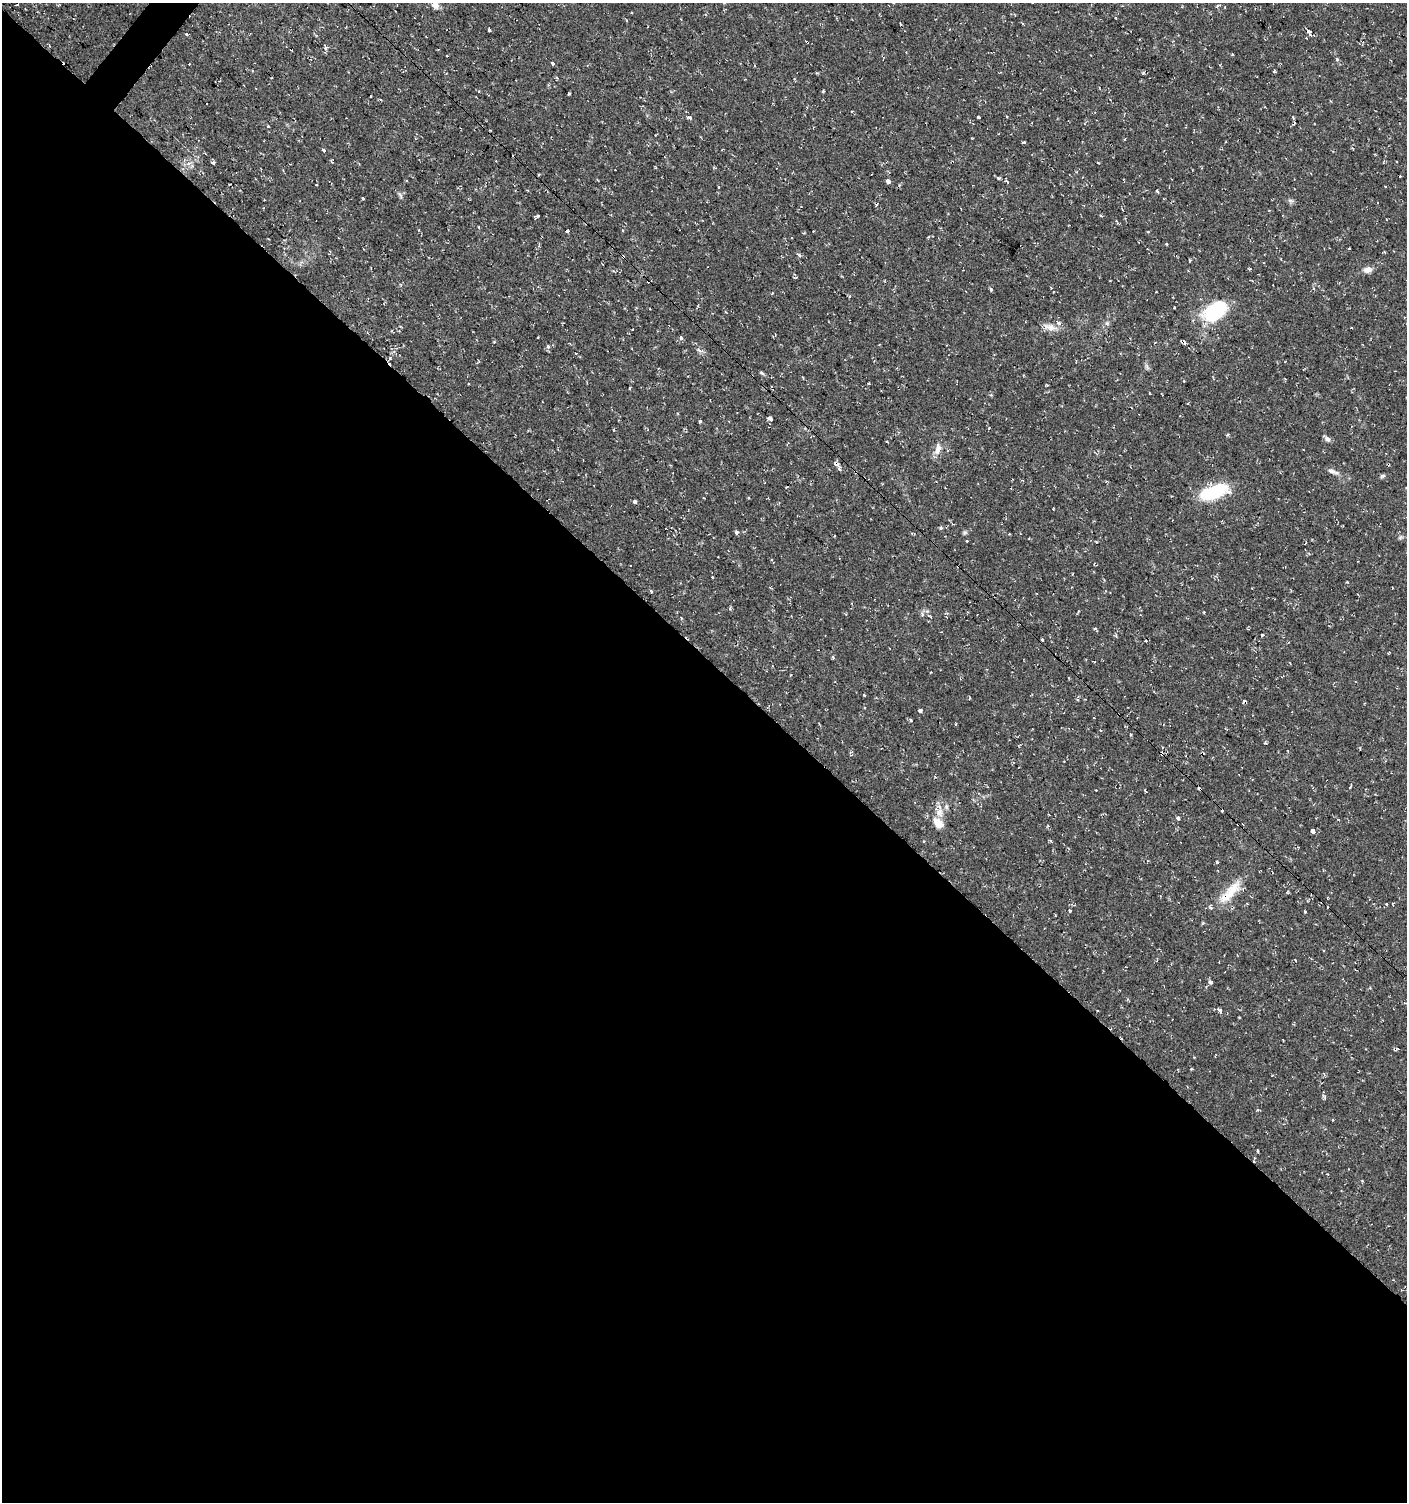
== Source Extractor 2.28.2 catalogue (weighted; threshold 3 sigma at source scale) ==
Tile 14 of 4 x 4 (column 2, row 4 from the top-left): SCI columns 1639-3043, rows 1-1500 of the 6025 x 6006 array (HDU 1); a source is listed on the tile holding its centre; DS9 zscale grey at full resolution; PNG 1409 x 1504 px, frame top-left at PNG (2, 3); no overlay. Shown black and unused: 57% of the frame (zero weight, under 2 of 3 exposures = <1% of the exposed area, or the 3 px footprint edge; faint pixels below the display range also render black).
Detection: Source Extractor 2.28.2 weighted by HDU 2 'WHT'; one run over the whole footprint, this tile lists its part. Background 0.0323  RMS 0.004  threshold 0.018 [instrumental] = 3 sigma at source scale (4.5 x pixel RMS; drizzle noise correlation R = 1.50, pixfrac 1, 0.0396/0.0396 arcsec/px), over >= 5 px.
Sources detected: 148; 38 cosmic-ray / hot-pixel residue — not listed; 3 inside a brighter listed object's ellipse — not listed separately; the other 107 listed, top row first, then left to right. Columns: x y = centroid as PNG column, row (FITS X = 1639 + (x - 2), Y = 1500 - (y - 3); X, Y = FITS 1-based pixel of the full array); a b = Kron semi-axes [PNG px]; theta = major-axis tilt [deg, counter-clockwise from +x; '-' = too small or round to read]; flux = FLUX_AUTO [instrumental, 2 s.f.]
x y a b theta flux
435 5 9 7 -56 2.8
1218 5 5 3 - 0.54
900 24 4 3 - 0.3
489 30 4 3 - 0.86
1308 31 6 4 -56 1.3
187 34 3 3 - 1.1
1306 38 3 2 - 0.41
807 42 3 3 - 1.2
325 47 9 3 -75 0.78
1232 54 3 3 - 0.55
1337 59 4 3 - 1
553 63 3 3 - 1.6
754 65 3 2 - 0.49
1274 71 5 3 - 0.42
256 88 3 2 - 0.25
479 91 3 3 - 0.28
823 92 3 3 - 0.98
569 94 3 3 - 1.2
370 96 3 2 - 0.63
689 117 5 4 - 0.96
979 117 3 3 - 2.6
268 126 3 3 - 0.94
1023 142 4 3 - 0.79
1352 148 4 3 - 0.34
324 150 3 3 - 1.7
213 163 5 4 - 0.6
998 178 4 3 - 0.58
888 181 6 4 -50 1.1
316 185 3 2 - 0.37
719 187 3 3 - 1.4
1157 190 3 3 - 1.2
400 195 10 4 -58 0.82
363 198 3 3 - 1.5
1290 200 9 4 -1 0.81
538 216 4 3 - 3.2
1101 216 3 3 - 0.73
622 230 3 3 - 0.49
567 231 3 3 - 3.1
1166 244 3 3 - 1.4
1384 252 3 3 - 0.5
799 255 5 3 - 1.2
1190 261 3 3 - 0.47
1367 270 10 7 13 2.3
991 289 4 3 - 1.5
772 293 3 3 - 0.46
1214 311 32 19 35 22
1107 323 6 5 - 0.79
1050 327 18 8 -13 3.2
632 329 3 2 - 0.32
538 338 3 3 - 0.82
681 338 4 3 - 1.3
548 346 4 4 - 1.6
762 373 7 4 -28 0.59
868 384 3 2 - 0.33
1047 385 3 3 - 0.36
770 419 5 3 - 4.8
700 422 3 3 - 3
989 428 3 3 - 0.34
1327 439 9 6 -31 1.3
887 442 3 2 - 0.31
938 449 17 8 79 2.8
836 463 4 3 - 14
839 469 4 3 - 1.2
1332 471 12 6 -27 1.6
856 472 5 4 - 0.72
1382 476 7 5 16 0.75
1214 492 30 12 18 22
749 498 3 3 - 0.38
635 501 3 3 - 6.5
940 528 5 3 - 0.42
737 532 5 5 - 0.73
965 533 6 5 - 0.67
1009 534 3 2 - 0.25
958 566 3 2 - 0.45
770 587 4 3 - 0.37
652 591 3 3 - 2.4
922 614 7 5 -72 0.9
931 617 5 3 - 0.37
947 617 5 3 - 0.42
681 618 4 3 - 0.38
790 675 3 2 - 0.33
920 711 4 3 - 1
1119 715 3 2 - 0.94
1094 718 2 2 - 0.37
911 720 3 3 - 1.5
956 724 3 2 - 0.37
1131 734 3 3 - 0.34
1145 790 3 2 - 0.46
946 807 7 5 -88 1
1178 818 3 3 - 4.9
1338 819 4 3 - 0.39
938 823 15 9 -50 4.5
1238 824 3 2 - 0.65
1312 831 4 3 - 11
923 841 3 2 - 0.47
1217 862 3 3 - 1.2
1229 894 43 12 49 9.5
1247 904 4 2 - 0.3
1386 904 3 3 - 0.96
1070 911 3 3 - 2.8
1305 912 3 3 - 1
1210 982 4 3 - 3.8
1220 1011 7 3 -62 0.95
1239 1017 3 2 - 0.31
1191 1069 3 3 - 0.34
1333 1120 2 2 - 0.38
1257 1150 3 3 - 0.74
Overlapping masked pixels (flux is a lower limit): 8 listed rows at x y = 807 42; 1214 311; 836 463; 856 472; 958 566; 1119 715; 1238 824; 1229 894
Isophote crosses this tile's border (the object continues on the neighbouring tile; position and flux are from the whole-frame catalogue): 1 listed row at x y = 435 5
Unlisted compact peaks at least as high as the median listed source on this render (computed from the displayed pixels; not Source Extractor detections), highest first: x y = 1262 635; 864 695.